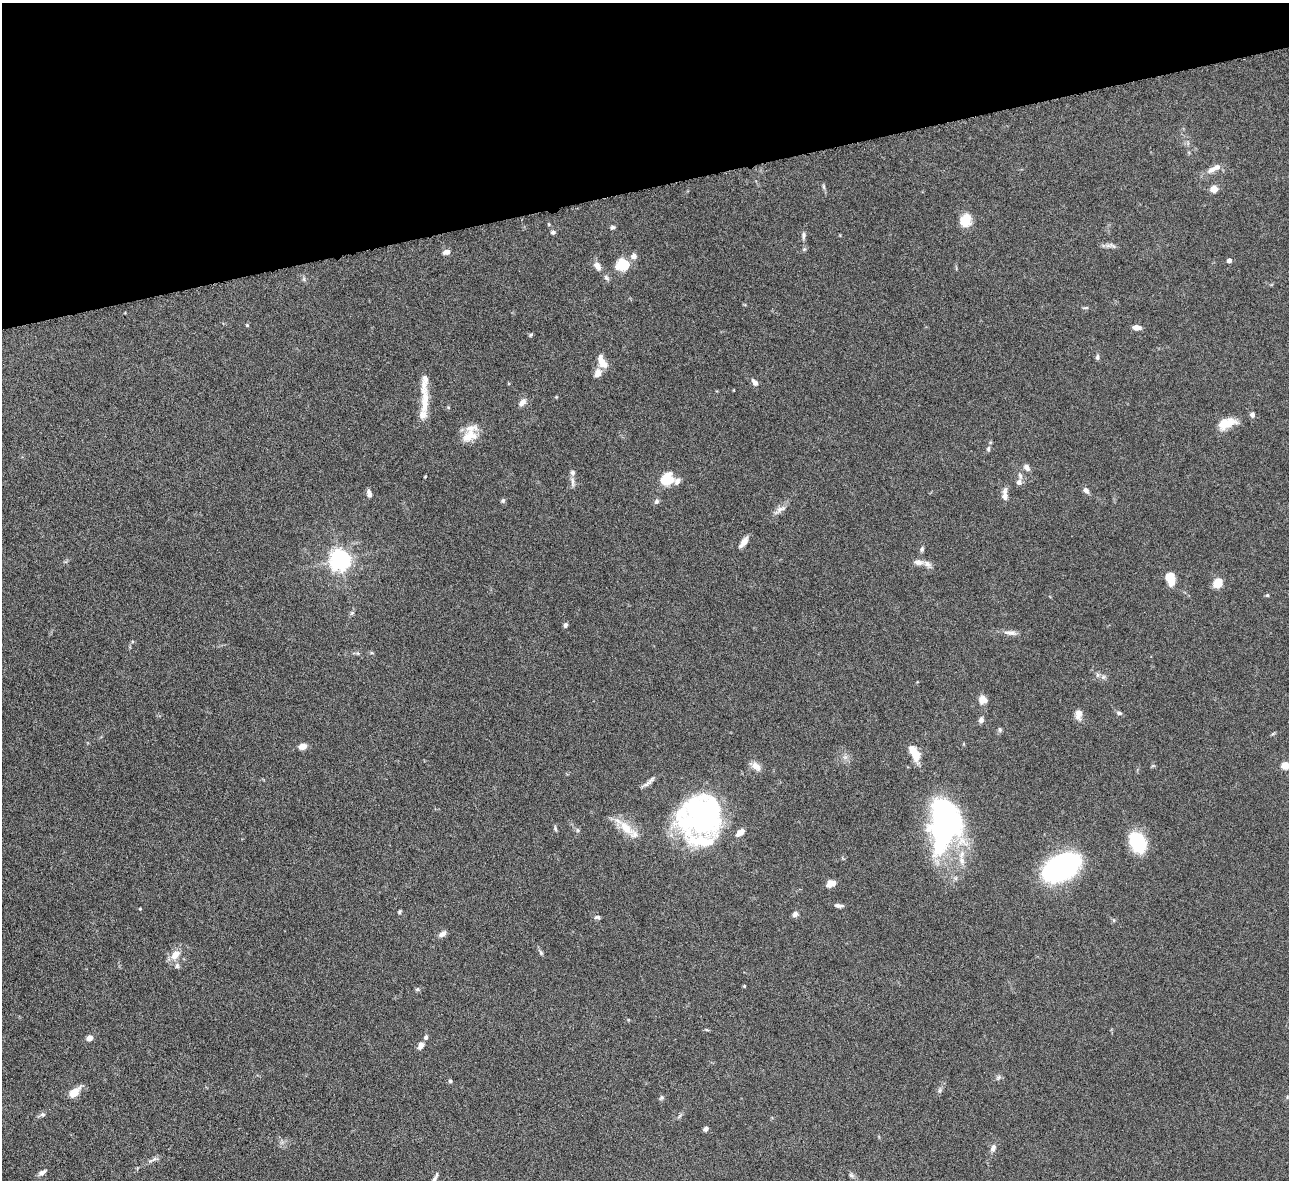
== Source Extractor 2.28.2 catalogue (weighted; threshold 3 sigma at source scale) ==
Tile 3 of 4 x 4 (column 3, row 1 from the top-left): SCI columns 2628-3914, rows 3820-4997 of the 5257 x 5162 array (HDU 1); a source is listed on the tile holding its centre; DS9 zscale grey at full resolution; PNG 1291 x 1182 px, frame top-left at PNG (2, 3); no overlay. Shown black and unused: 16% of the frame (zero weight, under 6 of 12 exposures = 3% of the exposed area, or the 3 px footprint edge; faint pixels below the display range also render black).
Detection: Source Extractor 2.28.2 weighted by HDU 2 'WHT'; one run over the whole footprint, this tile lists its part. Background 0.125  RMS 0.0034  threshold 0.0139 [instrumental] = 3 sigma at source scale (4.09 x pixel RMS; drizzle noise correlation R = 1.36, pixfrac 0.8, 0.05/0.05 arcsec/px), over >= 5 px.
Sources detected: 105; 2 inside a brighter object's white glare — not listed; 10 inside a brighter listed object's ellipse — not listed separately; the other 93 listed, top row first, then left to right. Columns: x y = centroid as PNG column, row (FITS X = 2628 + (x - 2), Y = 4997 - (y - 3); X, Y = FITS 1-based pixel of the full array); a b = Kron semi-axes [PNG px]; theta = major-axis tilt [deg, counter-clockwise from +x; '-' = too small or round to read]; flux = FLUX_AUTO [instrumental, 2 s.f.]
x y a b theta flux
1214 168 22 7 25 2.7
824 187 8 3 -71 0.53
1214 189 7 6 - 2.7
965 220 14 11 66 5.3
612 227 6 5 - 0.54
553 232 6 5 - 0.66
803 236 10 5 87 0.79
1113 246 12 5 -32 0.92
446 252 8 5 16 1.5
634 256 7 7 - 1.5
1229 260 4 4 - 1.4
623 265 12 9 8 8.9
597 266 12 7 -59 2
606 278 9 5 -45 0.73
247 325 4 4 - 0.32
1136 328 8 5 -4 2.1
531 335 5 4 - 0.42
1097 357 7 5 89 0.66
602 362 17 8 -62 3.3
597 373 12 8 63 2
755 382 9 5 -52 1.4
733 390 3 2 - 0.21
425 399 43 8 -88 6.4
522 403 10 6 44 1.6
1252 415 6 5 - 0.86
1226 423 24 11 18 4.9
470 436 23 15 29 5.2
988 449 7 5 78 0.63
1027 468 9 6 -51 1.2
666 480 9 8 - 12
677 481 10 8 64 1.3
573 482 15 4 -88 1.1
1019 482 8 7 - 1.1
1086 490 8 6 -42 1.2
369 494 8 6 -72 1.4
1005 496 14 7 87 1.7
503 500 6 5 - 0.54
657 501 8 6 46 0.72
781 509 16 6 18 1.6
744 542 13 6 53 2.3
922 549 7 4 81 0.6
340 560 7 7 - 190
918 562 14 7 -7 1.8
1171 579 13 8 -74 5.7
1217 583 8 7 - 6.1
1267 595 5 4 - 0.38
352 613 6 5 - 0.52
566 625 6 4 68 0.78
1011 633 22 5 -6 1.7
1103 677 6 6 - 0.74
983 700 10 9 - 2.2
1119 713 7 5 -15 0.62
1078 714 13 8 -88 2
981 720 8 6 79 0.93
1000 729 7 5 -88 0.55
302 746 6 5 - 3
916 756 14 12 -88 3.3
1285 765 5 5 - 8.7
756 766 14 9 -35 2.2
650 781 20 5 46 1.3
702 817 45 42 -57 57
944 823 58 33 85 65
626 828 25 12 -45 5.9
555 829 7 5 -70 0.49
577 830 6 4 -71 0.45
1138 843 22 15 -63 15
1061 868 35 19 27 66
831 884 9 6 26 2.6
839 906 11 5 -8 0.93
399 912 5 4 - 0.41
795 914 7 6 - 1
597 917 8 5 6 0.6
442 934 10 6 31 1.3
541 953 7 4 -59 0.59
175 955 14 9 52 3.5
177 966 8 6 60 0.83
744 986 4 3 - 0.28
417 989 6 5 - 0.53
426 1037 5 5 - 0.71
89 1038 6 6 - 1.5
421 1046 8 6 62 1.5
998 1078 8 4 59 0.59
450 1081 5 4 - 0.47
940 1090 7 4 71 0.57
74 1092 9 6 42 6.1
661 1098 8 4 63 0.52
42 1115 7 6 - 0.74
705 1129 6 5 - 0.78
993 1148 10 6 70 1.3
154 1159 8 4 37 0.76
42 1173 10 5 30 1
851 1175 8 6 -32 0.73
435 1178 14 4 63 0.96
Isophote crosses this tile's border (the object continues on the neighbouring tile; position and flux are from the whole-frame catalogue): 2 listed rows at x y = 1285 765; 435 1178